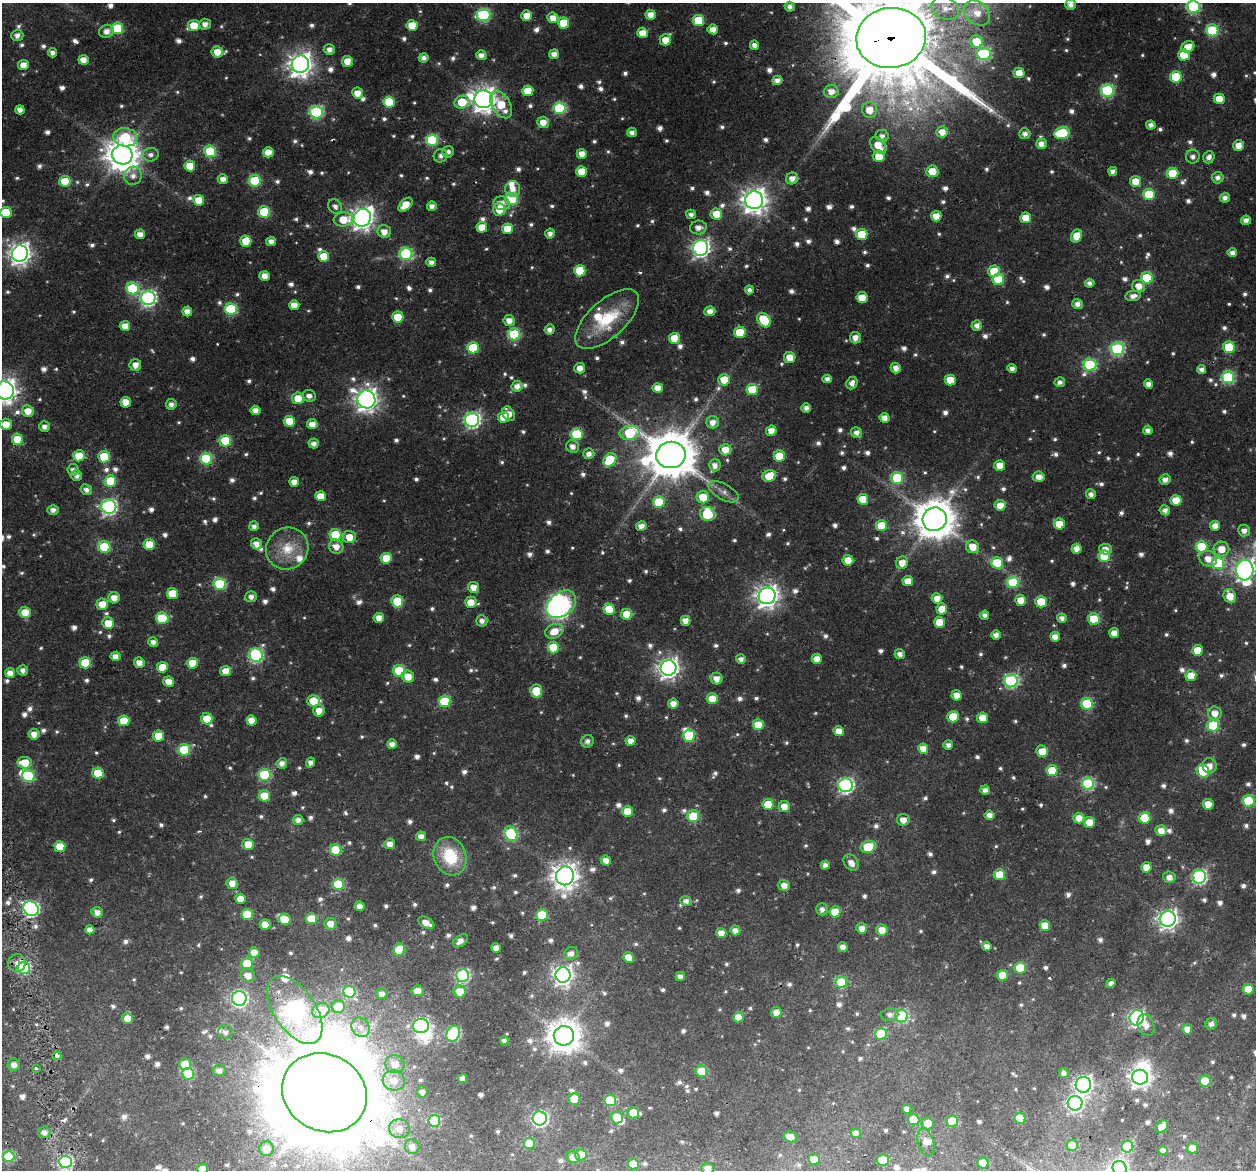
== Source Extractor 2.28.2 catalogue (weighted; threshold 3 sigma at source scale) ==
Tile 7 of 4 x 4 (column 3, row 2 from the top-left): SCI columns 2563-3816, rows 2387-3554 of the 5127 x 4818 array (HDU 1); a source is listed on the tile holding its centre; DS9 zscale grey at full resolution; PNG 1258 x 1172 px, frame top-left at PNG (2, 3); each listed source drawn as its Kron ellipse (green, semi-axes under 4 px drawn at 4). Shown black and unused: <1% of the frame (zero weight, under 2 of 3 exposures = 9% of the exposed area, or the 3 px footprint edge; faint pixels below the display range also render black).
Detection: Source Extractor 2.28.2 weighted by HDU 2 'WHT'; one run over the whole footprint, this tile lists its part. Background 0.022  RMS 0.0038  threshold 0.0173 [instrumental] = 3 sigma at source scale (4.5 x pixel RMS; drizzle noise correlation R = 1.50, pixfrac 1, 0.0396/0.0396 arcsec/px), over >= 5 px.
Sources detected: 1002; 11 too faint to see at this stretch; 9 inside a brighter object's white glare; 4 cosmic-ray / hot-pixel residue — neither listed nor drawn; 9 inside a brighter listed object's ellipse — not listed separately; of the other 969, all 500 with FLUX_AUTO >= 1.9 (the completeness limit of this list) listed and drawn (469 fainter detections not listed), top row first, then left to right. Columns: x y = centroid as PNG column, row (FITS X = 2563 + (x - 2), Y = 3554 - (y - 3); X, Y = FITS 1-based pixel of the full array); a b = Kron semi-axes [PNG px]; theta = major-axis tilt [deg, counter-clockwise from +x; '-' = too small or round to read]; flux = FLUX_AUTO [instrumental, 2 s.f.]
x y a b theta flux
1071 5 5 5 - 2.4
790 7 5 5 - 2.1
1193 7 6 6 - 51
945 8 14 10 -25 5.2
977 13 14 11 -42 6
483 15 7 6 - 44
651 15 5 5 - 3.9
527 16 5 5 - 4.9
553 18 5 5 - 4.1
698 20 6 5 - 17
564 23 6 5 - 14
205 24 6 5 - 2.7
194 25 6 5 - 8.1
412 26 5 5 - 10
117 28 6 5 - 27
713 29 5 5 - 4.1
1212 30 6 6 - 32
106 31 7 6 - 2.9
643 33 5 5 - 5.6
17 35 6 5 - 2.4
891 38 35 30 6 9700
665 40 6 5 - 5.4
976 42 6 6 - 8.2
754 45 5 4 - 2.6
1188 47 6 5 - 5.7
329 49 5 5 - 2.8
217 52 6 5 - 5.5
52 53 5 4 - 2.2
554 54 5 5 - 2.8
984 54 7 6 - 42
481 55 5 5 - 3
1184 55 5 5 - 11
424 58 5 4 - 2
83 60 5 5 - 4.3
347 61 5 5 - 5.3
300 64 9 8 - 350
23 65 5 5 - 4.6
1019 73 5 5 - 5.5
1176 77 6 5 - 20
777 80 5 4 - 2.6
528 91 5 5 - 7.4
1107 91 6 6 - 48
831 92 7 6 - 4
358 93 5 5 - 4.9
484 99 9 9 - 380
1219 99 5 5 - 7.4
389 102 6 5 - 18
462 102 7 6 - 12
501 104 15 9 -60 11
560 108 6 6 - 35
20 110 4 4 - 2.9
869 110 8 7 - 5.6
316 112 6 6 - 53
543 122 6 5 - 4.4
1151 125 5 4 - 2.1
632 132 5 4 - 2.4
942 132 6 5 - 4.2
1062 133 8 6 14 30
1025 134 5 5 - 2.3
882 136 6 6 - 2
125 137 12 9 -6 17
432 140 6 6 - 30
1041 144 5 5 - 3.2
878 145 10 6 -46 7
1239 146 5 5 - 3.8
210 151 6 5 - 26
268 152 5 5 - 5.9
448 152 6 5 - 1.9
582 154 5 5 - 4.1
122 155 10 9 - 770
151 155 8 7 - 2
441 156 7 6 - 2
879 156 6 5 - 11
1193 157 7 7 - 2
1209 157 6 5 - 2.3
190 166 5 5 - 7.8
581 171 5 5 - 7.2
932 171 6 6 - 7.7
1113 171 4 4 - 2.4
1173 173 6 5 - 15
133 176 9 8 - 2.5
792 178 6 6 - 3
1218 178 6 5 - 2.2
223 179 5 5 - 2.8
65 181 5 5 - 12
255 181 6 6 - 28
1135 181 5 5 - 5.9
513 189 8 7 - 3.5
1149 194 6 5 - 18
1225 198 5 5 - 2.2
512 199 6 6 - 37
199 200 5 5 - 7.3
754 200 9 9 - 390
502 203 8 7 - 3.6
405 205 8 5 44 6.7
335 206 8 6 -46 2
432 206 5 4 - 2.5
499 209 6 6 - 7
6 212 6 5 - 17
264 212 6 6 - 25
691 214 5 5 - 2
716 214 6 5 - 8.2
936 216 5 5 - 5.4
362 218 9 8 - 290
1026 218 5 5 - 6.8
343 220 10 7 7 7.5
1246 220 5 4 - 2.8
482 227 5 5 - 7
698 228 8 7 - 3.2
507 229 5 5 - 9.1
384 232 6 6 - 3.9
140 234 5 5 - 3.3
550 234 5 5 - 2.3
862 234 6 5 - 14
1076 236 7 5 63 6.4
246 241 5 5 - 9.6
271 241 5 4 - 2.5
701 248 8 7 - 150
20 253 8 8 - 270
1232 253 5 4 - 2.4
406 254 6 6 - 45
324 256 5 5 - 9.8
431 262 5 4 - 2.3
580 271 6 5 - 14
994 271 6 5 - 12
265 276 5 5 - 4
1147 278 6 5 - 24
998 279 6 5 - 17
1090 283 5 4 - 1.9
1139 286 6 6 - 4.2
132 288 6 6 - 24
749 290 4 4 - 1.9
1133 296 8 5 10 2.6
148 298 7 7 - 110
862 298 5 5 - 6.8
1077 304 5 5 - 2.6
294 305 5 5 - 4.5
231 309 6 6 - 31
187 311 5 5 - 3.9
710 311 5 5 - 3.4
398 317 5 5 - 12
607 319 39 18 42 23
509 320 6 5 - 3.5
764 320 8 5 -52 16
977 325 5 5 - 2.5
125 326 5 5 - 4.9
550 329 5 5 - 2
740 332 6 5 - 13
514 334 6 6 - 30
674 338 5 5 - 9.8
855 338 5 5 - 3
1229 347 6 6 - 21
473 348 6 5 - 20
1117 349 7 6 - 54
790 358 6 5 - 5.7
135 365 6 6 - 3.4
1090 365 6 6 - 42
580 368 5 5 - 3.7
896 368 5 5 - 3
1012 368 5 4 - 2.1
1202 370 4 4 - 2.5
1228 377 6 6 - 44
827 379 4 4 - 2
724 380 6 5 - 8.5
950 380 5 5 - 9.1
1060 382 5 5 - 2
852 383 6 5 - 2.5
1149 384 5 4 - 2.5
517 386 6 5 - 3.1
658 388 5 5 - 4.2
5 390 9 9 - 360
752 390 6 5 - 12
309 396 7 6 - 2.5
298 398 6 6 - 7.7
366 399 9 8 - 300
126 402 5 5 - 5.4
171 404 5 5 - 2
806 408 4 4 - 2.3
255 410 5 4 - 3.5
28 411 6 6 - 5.4
509 414 8 5 -60 4.1
503 417 5 5 - 6.2
884 418 5 5 - 3.7
472 420 7 7 - 99
289 421 5 5 - 9.1
713 422 6 6 - 3.4
6 424 6 5 - 5.9
312 424 5 5 - 4.1
44 427 5 5 - 2.3
1148 430 5 5 - 2.4
771 431 5 5 - 4.6
630 433 10 7 7 31
856 433 5 5 - 2.6
577 434 6 6 - 21
17 439 5 5 - 12
225 441 6 5 - 20
314 443 5 5 - 2.2
572 446 6 6 - 2.9
725 450 6 5 - 5.2
589 454 5 5 - 2.6
671 455 15 13 8 1800
79 456 5 5 - 9.2
779 456 5 5 - 13
104 457 6 5 - 16
206 459 6 6 - 30
610 460 7 6 - 20
715 465 6 6 - 2.6
1000 465 5 5 - 6
73 470 6 5 - 2
77 476 5 5 - 2
769 476 7 5 27 7.3
1039 477 6 5 - 3.4
897 478 6 6 - 28
1165 480 5 5 - 2.7
110 481 5 5 - 16
294 482 5 5 - 3.9
86 490 6 5 - 2.1
724 492 16 8 -29 2.7
1091 494 5 5 - 2.3
320 496 5 5 - 6.2
703 497 6 6 - 9.7
863 499 5 5 - 9.5
1176 500 5 5 - 8.6
659 502 6 5 - 18
1000 505 5 5 - 5.1
109 507 7 7 - 100
53 510 5 4 - 2.4
1165 510 5 5 - 2
707 514 7 7 - 21
935 519 12 11 - 1200
1059 524 5 5 - 9.4
881 525 5 5 - 9.8
254 526 5 5 - 2
641 526 5 5 - 2.8
1215 526 5 5 - 3.3
1244 531 6 6 - 2.6
336 535 6 5 - 23
349 537 6 6 - 6
256 544 6 5 - 3.6
149 545 5 5 - 13
104 547 6 6 - 25
336 547 7 7 - 3.7
973 547 7 6 - 5.9
1202 547 6 5 - 17
287 549 22 20 42 11
1077 549 5 5 - 3.4
1106 549 6 5 - 3.2
1221 549 8 7 - 5.8
1104 556 6 6 - 18
386 558 5 5 - 8.6
1208 559 9 7 -24 4.5
848 560 5 5 - 6.2
902 563 6 6 - 4.7
997 563 6 5 - 17
1218 563 6 6 - 36
1245 570 10 8 85 200
908 581 5 5 - 5.3
1013 582 6 6 - 26
220 584 6 6 - 33
473 587 5 5 - 4.2
172 594 5 5 - 11
767 596 8 8 - 300
1230 596 7 6 - 6
251 597 6 5 - 2.3
114 598 5 5 - 4.4
937 598 5 5 - 4.2
1021 600 5 5 - 6.9
397 601 6 6 - 15
471 602 6 5 - 5.6
1041 602 5 5 - 13
102 604 6 5 - 6.2
561 604 17 11 40 86
609 609 5 5 - 10
942 609 5 5 - 6.8
25 612 6 5 - 6.8
627 614 5 5 - 12
985 615 4 4 - 1.9
162 618 6 6 - 21
379 618 5 5 - 3.9
1062 618 5 4 - 2.3
1094 619 6 5 - 17
482 621 6 5 - 2.3
686 621 5 5 - 3.5
940 622 5 5 - 11
108 623 6 5 - 7.3
554 631 9 7 25 6.3
1114 633 5 5 - 4.2
996 635 5 5 - 2.6
1055 637 5 5 - 3.5
153 642 5 5 - 2.4
553 647 6 5 - 14
1197 650 5 5 - 7.5
900 654 5 5 - 2.2
256 655 7 6 - 62
115 656 5 4 - 3.2
741 659 5 5 - 2
817 659 5 5 - 4.8
85 663 6 5 - 16
139 663 5 5 - 3.6
192 663 5 5 - 8.3
162 667 5 5 - 8.9
668 668 8 7 - 230
23 670 5 5 - 2.2
225 671 5 5 - 5.2
399 671 6 6 - 22
10 673 5 5 - 3.6
408 676 6 6 - 5.4
1191 676 5 5 - 8.2
717 679 6 6 - 3.9
1011 681 7 6 - 62
169 682 5 5 - 4.5
536 691 6 6 - 13
957 695 5 5 - 5
712 699 5 5 - 8.1
313 701 6 5 - 12
444 701 6 6 - 19
673 704 5 5 - 3.4
1087 704 6 6 - 27
319 711 6 5 - 4.4
1215 713 7 7 - 4.5
953 717 5 5 - 11
983 718 5 5 - 7.9
207 719 6 5 - 10
251 720 5 5 - 4.7
124 721 5 5 - 9.6
758 725 5 5 - 10
1213 726 6 6 - 28
839 731 5 5 - 5.1
34 734 5 5 - 3.4
158 736 5 5 - 11
689 736 6 6 - 20
588 741 6 6 - 2
631 741 5 5 - 3.5
392 744 5 5 - 2.8
948 745 5 5 - 2.2
923 749 5 5 - 5.3
184 750 6 6 - 30
1042 751 6 5 - 6.6
311 762 5 4 - 2.2
25 763 7 6 - 8.4
282 763 5 5 - 2.6
1209 766 7 7 - 3
1052 771 5 5 - 13
1203 771 7 6 - 25
98 773 5 5 - 16
265 775 6 6 - 36
28 776 6 6 - 33
1088 784 6 6 - 42
846 785 7 7 - 89
985 790 5 4 - 2.4
264 796 5 5 - 10
1249 801 6 6 - 24
768 804 5 5 - 12
1208 804 5 5 - 6.2
784 807 5 5 - 4.8
627 811 6 5 - 7.7
989 815 5 4 - 2.9
693 816 6 6 - 19
1079 818 5 5 - 5.1
1145 818 6 5 - 15
298 820 5 5 - 2.3
903 820 6 6 - 3.2
1089 822 5 5 - 7.9
1161 830 6 5 - 4.1
511 834 8 6 -58 38
421 836 5 5 - 3
248 844 5 5 - 6.4
390 844 5 5 - 3.6
60 847 5 5 - 9.5
868 847 7 6 - 20
336 850 6 5 - 21
450 856 20 16 -68 19
606 861 5 5 - 3.9
851 863 9 6 -52 3.2
825 865 4 4 - 2
1146 867 5 5 - 5
999 875 5 5 - 11
565 876 9 9 - 430
1169 877 6 5 - 2.8
1199 877 7 7 - 77
232 883 6 5 - 4.2
338 884 6 6 - 21
784 885 6 5 - 3.7
240 899 5 5 - 5.1
686 901 5 5 - 2.1
360 906 5 4 - 3.1
31 909 8 7 - 110
822 909 6 5 - 2.1
97 912 6 5 - 2.9
835 912 5 5 - 10
247 915 6 5 - 14
542 915 6 5 - 17
285 919 6 5 - 10
311 919 5 5 - 11
1168 919 8 8 - 190
426 923 9 5 -28 4.3
331 924 6 6 - 4.1
265 925 5 5 - 6.3
1045 925 5 5 - 5.8
862 928 5 5 - 3.6
90 930 5 4 - 2.8
735 930 5 5 - 2.7
882 930 6 5 - 4.7
721 933 5 5 - 4.2
460 941 8 5 37 2.7
987 946 4 4 - 2.9
843 947 5 4 - 3.1
496 948 5 5 - 3.6
399 950 6 5 - 14
254 952 5 5 - 5.9
571 953 7 6 - 2.3
629 957 5 5 - 6.1
17 963 9 8 - 3.2
247 964 5 5 - 12
24 968 6 6 - 30
1020 968 5 5 - 14
248 975 7 6 - 3.5
463 975 6 6 - 56
563 975 8 7 - 200
1002 975 5 5 - 7.8
680 977 4 4 - 2.3
841 982 6 6 - 22
1111 983 5 4 - 2
1248 989 5 5 - 7.3
417 991 6 5 - 4.3
349 992 6 6 - 28
460 992 6 6 - 7.1
382 994 6 5 - 2.5
239 998 7 7 - 110
338 1006 6 6 - 9.1
295 1010 38 20 -56 200
321 1011 9 7 22 14
776 1012 5 5 - 3.3
890 1014 8 6 10 1.9
902 1016 6 6 - 45
738 1017 5 5 - 4.5
127 1018 5 5 - 5.3
1137 1018 8 7 - 95
1211 1024 6 5 - 2.1
1146 1025 11 8 -68 3.2
421 1026 8 7 - 81
361 1027 10 8 -56 3
1187 1029 5 5 - 4.1
225 1032 7 7 - 2.1
453 1034 8 6 62 47
881 1034 6 6 - 22
564 1036 10 10 - 710
504 1041 4 4 - 2
57 1056 4 3 - 6
185 1064 6 6 - 8.6
395 1064 10 9 - 5.1
14 1065 6 6 - 2.9
36 1069 3 3 - 11
219 1070 6 5 - 2.2
701 1071 6 5 - 12
1064 1073 5 4 - 2
188 1074 6 6 - 27
1140 1077 8 7 - 230
463 1078 4 4 - 3.4
394 1081 11 10 - 5.5
1205 1081 5 5 - 14
1083 1085 8 7 - 170
422 1092 6 5 - 2.1
324 1093 44 38 -29 2900
574 1099 6 6 - 8.1
610 1100 6 5 - 26
1075 1103 7 7 - 120
907 1109 5 4 - 3.1
633 1113 6 5 - 6.7
617 1117 6 6 - 9.2
540 1118 7 7 - 92
1020 1118 5 5 - 13
914 1120 6 5 - 14
434 1121 6 5 - 29
952 1121 6 6 - 11
928 1123 6 6 - 5.8
1162 1127 7 5 46 7.1
399 1129 10 9 - 3.7
44 1132 6 6 - 2.6
856 1133 5 5 - 2.2
790 1137 7 5 -19 4.8
529 1143 5 5 - 14
926 1143 14 8 -74 3.5
1072 1145 6 5 - 11
1127 1146 6 6 - 25
412 1147 7 7 - 3.3
1192 1148 5 5 - 3.8
266 1149 7 7 - 4.2
1163 1151 4 4 - 2.3
581 1155 6 5 - 17
9 1157 6 5 - 30
573 1157 6 6 - 4.6
814 1159 6 5 - 5.8
883 1160 6 5 - 14
66 1162 6 6 - 59
983 1163 5 5 - 12
633 1164 5 5 - 11
708 1168 6 6 - 3.1
1120 1168 7 6 - 81
202 1169 5 5 - 3.6
Overlapping masked pixels (flux is a lower limit): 5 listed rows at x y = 891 38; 31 909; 24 968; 295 1010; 324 1093
Isophote crosses this tile's border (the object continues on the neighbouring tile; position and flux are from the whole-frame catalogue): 11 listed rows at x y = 1071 5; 1193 7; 945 8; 891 38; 6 212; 5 390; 1245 570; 1249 801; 708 1168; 1120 1168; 202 1169